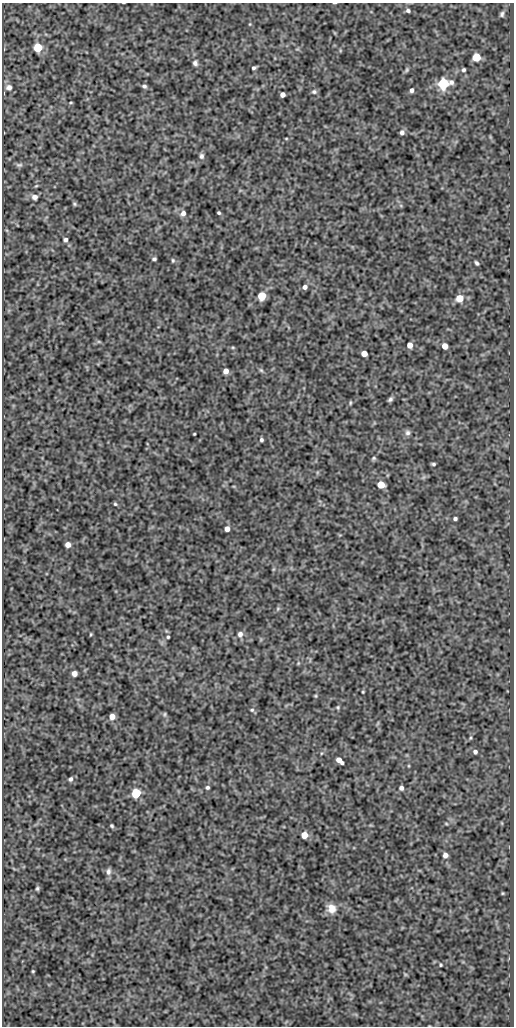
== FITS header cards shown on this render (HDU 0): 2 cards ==
NAXIS1  =                  512
NAXIS2  =                 1024

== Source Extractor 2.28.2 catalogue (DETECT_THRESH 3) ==
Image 512 x 1024 px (HDU 0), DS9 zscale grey, 1 PNG px = 1 image px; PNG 516 x 1028 px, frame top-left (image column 1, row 1024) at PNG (2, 3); no overlay
Background 329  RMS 0.82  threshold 2.45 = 3 sigma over >= 5 px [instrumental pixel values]
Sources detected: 79; all 79 listed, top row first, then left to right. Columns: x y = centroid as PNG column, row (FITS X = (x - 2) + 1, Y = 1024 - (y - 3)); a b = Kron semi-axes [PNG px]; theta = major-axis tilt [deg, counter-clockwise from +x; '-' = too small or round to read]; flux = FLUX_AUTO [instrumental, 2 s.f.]
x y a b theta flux
334 3 4 2 - 34
408 11 5 4 - 120
502 14 7 5 80 120
250 24 5 3 - 44
38 47 5 5 - 3000
476 57 5 5 - 2100
195 63 6 5 - 160
254 68 4 3 - 96
407 70 7 5 53 90
463 70 5 4 - 100
443 84 6 5 - 7100
144 86 6 5 - 110
9 87 8 8 - 250
412 90 5 4 - 170
314 92 7 6 - 130
282 94 4 4 - 280
71 103 4 2 - 54
402 132 6 5 - 170
286 138 4 3 - 44
201 156 7 6 - 150
19 165 9 6 1 120
36 186 5 3 - 54
34 197 7 7 - 220
74 204 6 4 -23 76
183 213 6 6 - 250
219 213 3 3 - 77
65 240 4 4 - 150
154 259 4 3 - 96
173 260 6 4 -88 80
477 263 5 3 - 110
305 287 5 4 - 220
262 296 5 5 - 2600
459 298 5 5 - 1200
99 342 6 4 -19 71
410 345 5 4 - 490
445 346 5 4 - 610
233 348 5 3 - 62
364 353 5 4 - 610
261 370 6 5 - 87
226 371 5 4 - 370
390 399 5 3 - 110
350 403 6 3 89 61
408 433 7 7 - 170
194 434 3 2 - 49
261 440 4 4 - 110
374 458 6 4 33 87
433 464 4 3 - 93
381 485 5 5 - 1400
115 504 5 4 - 73
455 519 4 3 - 130
227 529 4 4 - 320
68 544 5 4 - 330
278 608 6 4 19 78
91 634 4 3 - 54
240 634 7 7 - 210
168 637 3 3 - 65
74 673 4 4 - 380
363 692 3 2 - 46
315 696 5 4 - 58
338 707 6 4 -72 71
252 710 6 5 - 81
165 714 6 4 89 78
112 717 5 5 - 400
475 752 5 4 - 140
339 760 7 4 -41 440
70 779 5 5 - 120
207 787 5 4 - 100
401 788 5 4 - 160
136 793 5 5 - 3900
446 824 6 4 -2 61
112 826 4 3 - 75
304 835 5 5 - 720
445 855 5 5 - 270
108 871 9 7 -89 200
37 888 5 4 - 87
502 893 5 3 - 47
331 908 13 11 -57 540
441 965 3 3 - 62
33 971 3 2 - 50
At the frame edge (FLAGS 8, measured only in part): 1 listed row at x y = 334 3